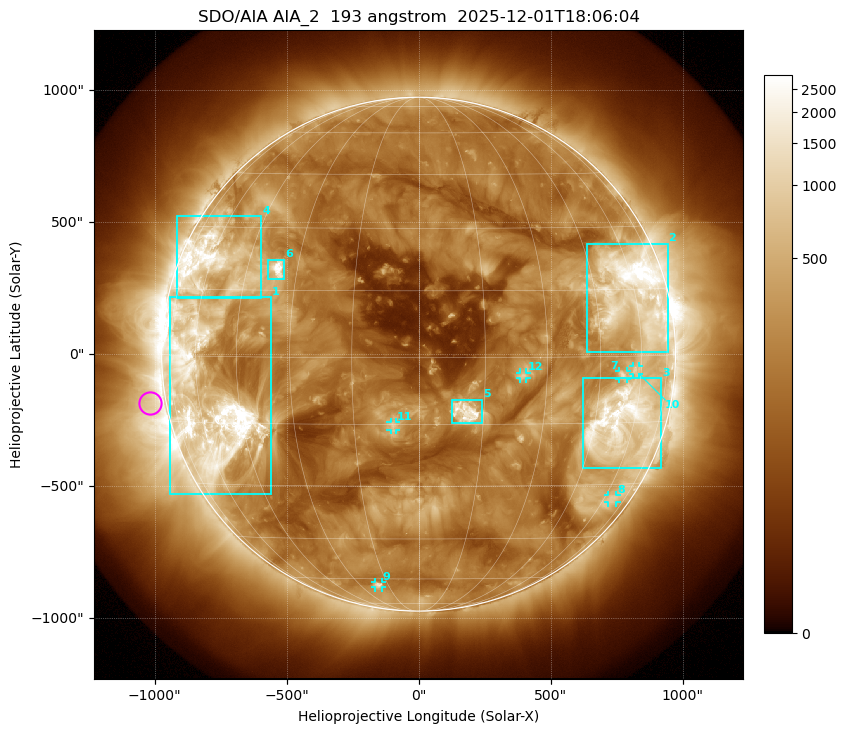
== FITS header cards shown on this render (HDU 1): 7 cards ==
TELESCOP= 'SDO/AIA '           / For AIA: SDO/AIA
INSTRUME= 'AIA_2   '           / For AIA: AIA_ATA1, AIA_ATA2, AIA_ATA3 or AIA_AT
WAVELNTH=                  193 / [angstrom] Wavelength
WAVEUNIT= 'angstrom'           / Wavelength unit: angstrom
DATE-OBS= '2025-12-01T18:06:04.835' / [ISO] Date when observation started; ISO 8
CTYPE1  = 'HPLN-TAN'           / CTYPE1: HPLN
CTYPE2  = 'HPLT-TAN'           / CTYPE2: HPLT

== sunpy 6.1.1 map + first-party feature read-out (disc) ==
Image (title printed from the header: SDO/AIA AIA_2  193 angstrom  2025-12-01T18:06:04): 1024 x 1024 px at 2.4 arcsec/px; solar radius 973 arcsec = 406 px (full disc in frame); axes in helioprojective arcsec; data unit not stated in the header (colour bar unlabelled)
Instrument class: DISC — disc imager (sunpy class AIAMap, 193 A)
Bright regions (active regions / flare kernels): reference = the median radial profile (limb darkening/brightening removed); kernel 9 px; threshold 5 sigma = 521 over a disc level ~191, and >= 1.15x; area >= 12 px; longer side >= 10 px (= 24 arcsec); searched inside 0.97 R_sun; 12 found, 12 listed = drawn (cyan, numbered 1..; 6 of them under ~33 arcsec drawn as corner ticks so the feature stays visible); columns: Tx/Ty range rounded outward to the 5 arcsec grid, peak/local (2 s.f.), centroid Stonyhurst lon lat
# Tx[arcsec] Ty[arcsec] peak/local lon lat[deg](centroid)
1 -945..-560 -530..215 23 -56 -10
2 635..945 10..420 22 +59 +14
3 620..920 -430..-90 12 +55 -15
4 -915..-595 210..525 10 -60 +21
5 125..240 -260..-170 15 +11 -12
6 -570..-505 280..360 17 -36 +20
7 760..790 -95..-65 4.9 +53 -4
8 715..750 -565..-535 3.5 +65 -34
9 -165..-140 -885..-865 5.2 -20 -63
10 810..835 -75..-45 3.9 +58 -3
11 -105..-85 -285..-255 5.7 -6 -15
12 385..410 -90..-70 5.4 +24 -4
Off-limb structures (1.02-1.3 R_sun): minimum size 162 px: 2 found; the strongest spans PA ~65..135 deg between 1.02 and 1.3 R_sun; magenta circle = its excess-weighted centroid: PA ~100 deg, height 1.06 R_sun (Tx ~-1020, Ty ~-185 arcsec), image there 2.8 x the reference